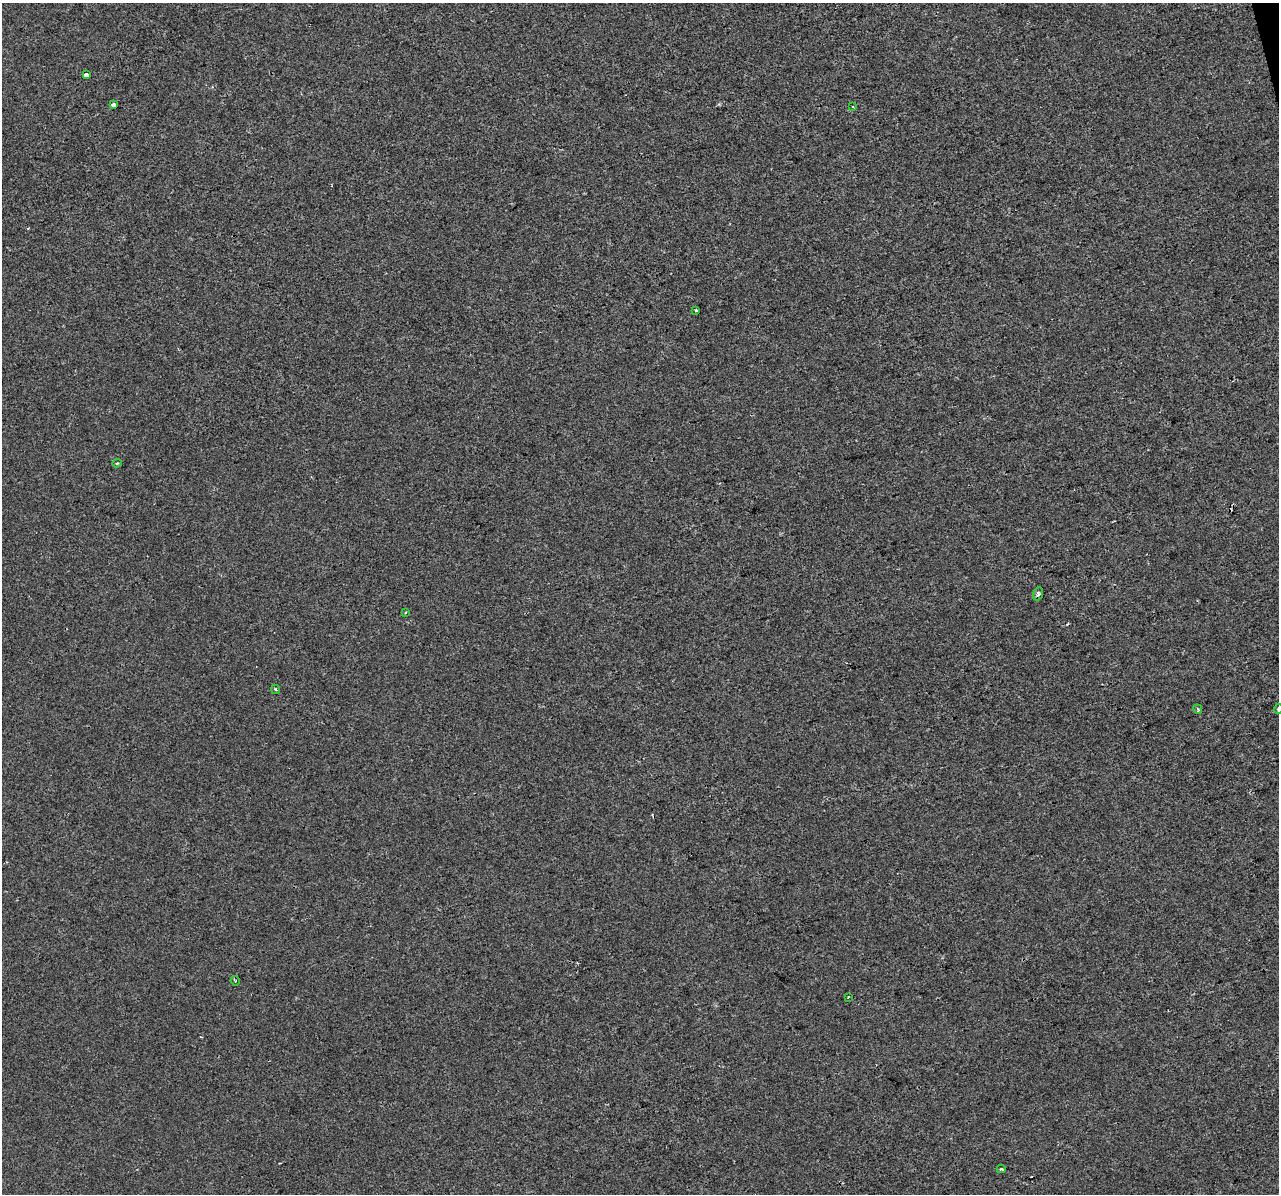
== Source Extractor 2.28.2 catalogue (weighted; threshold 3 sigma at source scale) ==
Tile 10 of 4 x 4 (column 2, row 3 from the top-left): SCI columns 1278-2554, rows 1284-2475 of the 5109 x 4903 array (HDU 1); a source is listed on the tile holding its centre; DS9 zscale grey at full resolution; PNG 1281 x 1196 px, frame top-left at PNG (2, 3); each listed source drawn as its Kron ellipse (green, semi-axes under 4 px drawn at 4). Shown black and unused: <1% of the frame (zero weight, under 2 of 3 exposures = <1% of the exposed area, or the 3 px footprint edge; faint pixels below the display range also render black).
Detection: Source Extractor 2.28.2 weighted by HDU 2 'WHT'; one run over the whole footprint, this tile lists its part. Background -4.07e-04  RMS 0.0043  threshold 0.0193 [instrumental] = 3 sigma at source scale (4.5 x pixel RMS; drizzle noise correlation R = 1.50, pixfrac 1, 0.0396/0.0396 arcsec/px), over >= 5 px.
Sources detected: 16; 3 cosmic-ray / hot-pixel residue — neither listed nor drawn; the other 13 listed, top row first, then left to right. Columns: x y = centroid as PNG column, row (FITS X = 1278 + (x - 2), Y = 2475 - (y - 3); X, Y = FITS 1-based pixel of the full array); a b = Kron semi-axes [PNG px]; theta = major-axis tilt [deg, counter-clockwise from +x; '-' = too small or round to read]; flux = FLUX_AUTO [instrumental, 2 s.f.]
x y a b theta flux
86 75 3 3 - 12
113 105 4 4 - 2.5
852 106 3 3 - 0.48
696 310 3 3 - 1.3
117 463 4 4 - 0.51
1038 594 6 5 - 1.2
405 612 3 2 - 0.5
276 689 5 3 - 0.46
1198 709 5 3 - 0.49
1278 709 5 4 - 0.98
235 981 5 3 - 0.45
848 997 3 2 - 0.46
1001 1169 4 3 - 0.86
Isophote crosses this tile's border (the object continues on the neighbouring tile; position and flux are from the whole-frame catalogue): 1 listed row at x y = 1278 709